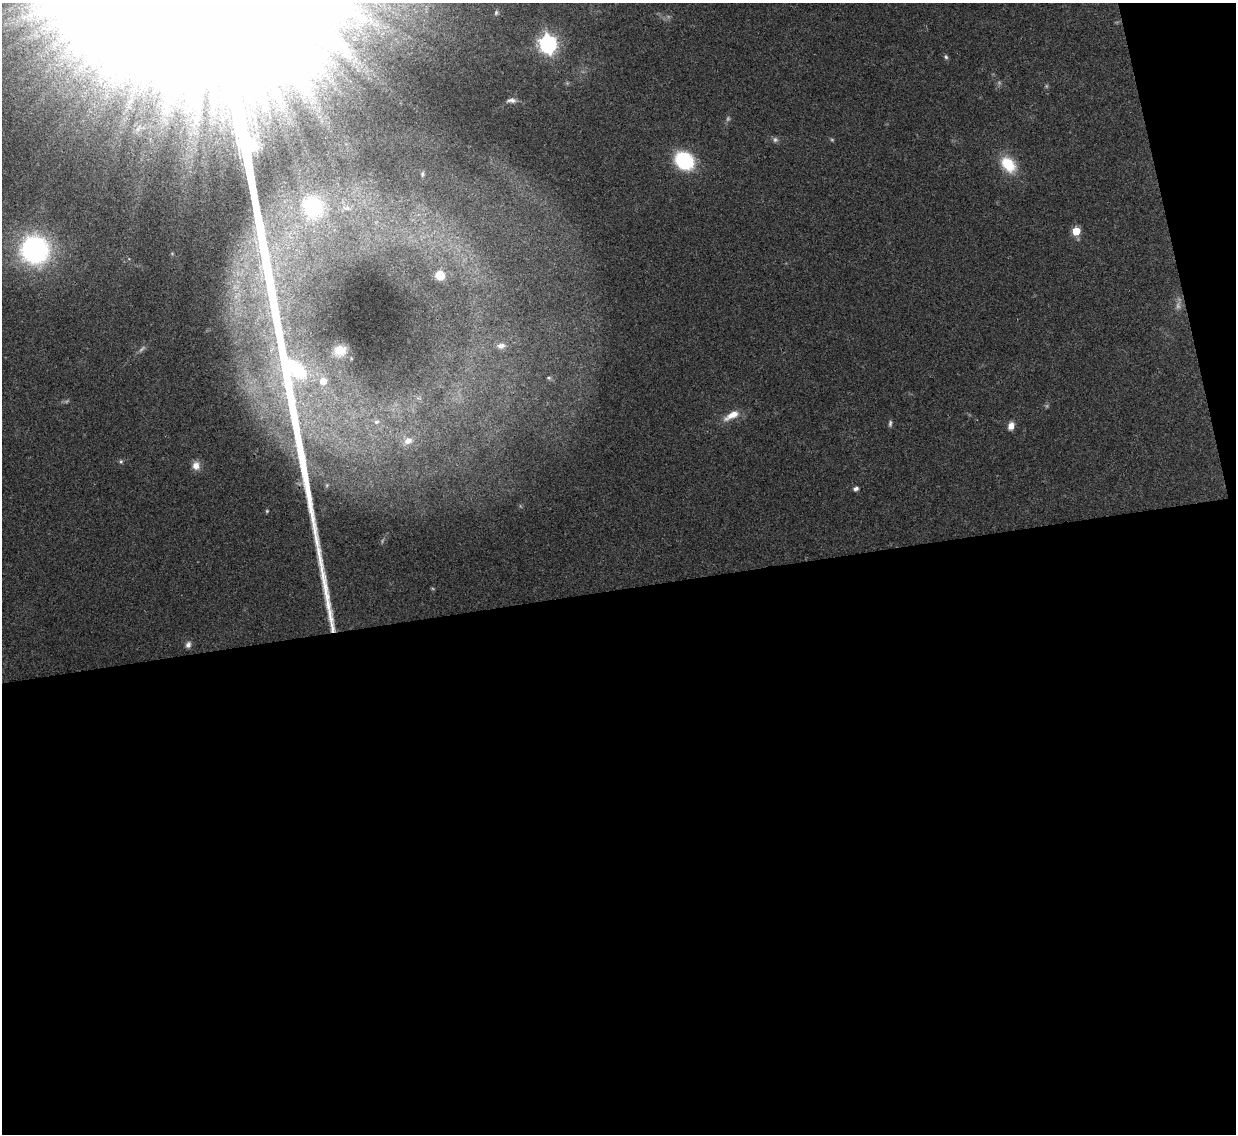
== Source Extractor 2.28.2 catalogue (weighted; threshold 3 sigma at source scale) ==
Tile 16 of 4 x 4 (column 4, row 4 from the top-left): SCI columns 3704-4937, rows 139-1270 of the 4937 x 4921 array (HDU 1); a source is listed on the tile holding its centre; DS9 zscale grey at full resolution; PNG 1238 x 1136 px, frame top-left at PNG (2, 3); no overlay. Shown black and unused: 50% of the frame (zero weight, under 3 of 4 exposures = <1% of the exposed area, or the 3 px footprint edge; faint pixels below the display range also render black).
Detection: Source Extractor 2.28.2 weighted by HDU 2 'WHT'; one run over the whole footprint, this tile lists its part. Background 0.0961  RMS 0.0062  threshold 0.028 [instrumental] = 3 sigma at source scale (4.5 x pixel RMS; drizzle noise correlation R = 1.50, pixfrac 1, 0.05/0.05 arcsec/px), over >= 5 px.
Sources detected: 38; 7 too faint to see at this stretch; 1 inside a brighter object's white glare — not listed; the other 30 listed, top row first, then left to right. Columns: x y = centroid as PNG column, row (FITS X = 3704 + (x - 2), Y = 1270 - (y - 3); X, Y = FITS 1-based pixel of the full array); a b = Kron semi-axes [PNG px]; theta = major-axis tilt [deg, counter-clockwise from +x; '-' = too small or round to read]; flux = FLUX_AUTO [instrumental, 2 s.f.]
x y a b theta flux
496 13 7 5 74 1.2
548 44 7 7 - 310
346 53 15 10 72 5.9
946 57 7 5 -73 1.2
112 64 35 15 56 27
277 96 32 7 -59 11
511 100 12 6 1 2.5
168 104 46 21 69 40
775 140 7 7 - 1.7
684 161 14 12 -39 59
1008 164 19 13 -48 20
422 174 8 4 77 1.1
313 207 27 24 -59 46
346 208 12 7 0 4
1076 231 5 5 - 20
35 250 25 24 - 120
440 275 10 10 - 11
501 346 10 8 2 3.1
340 351 13 11 15 7.4
549 378 5 5 - 0.83
323 381 7 7 - 8.2
732 415 23 8 29 8.7
376 422 9 7 30 2.4
890 423 9 5 84 1.4
1011 426 9 6 74 4.4
408 441 11 8 26 5.2
121 461 6 5 - 1
196 466 11 9 -75 4.8
856 489 6 5 - 1.9
188 645 9 7 65 2.4
Unlisted compact peaks at least as high as the median listed source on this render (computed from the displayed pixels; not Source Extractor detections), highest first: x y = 331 619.